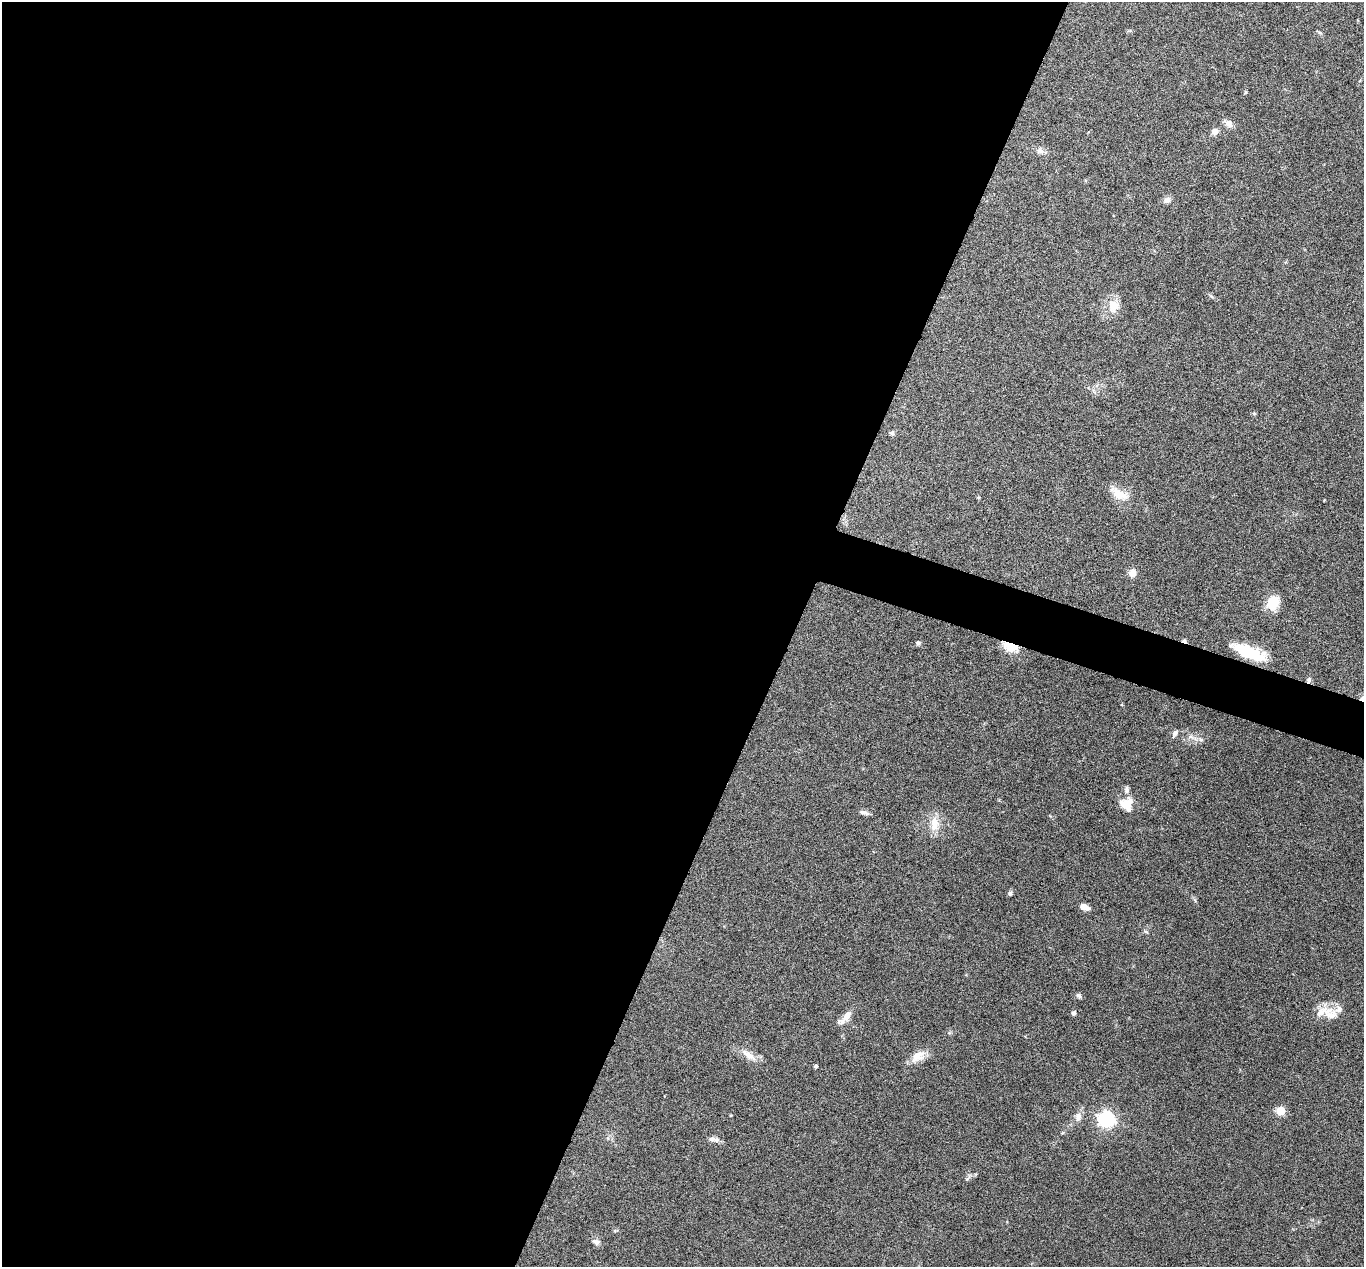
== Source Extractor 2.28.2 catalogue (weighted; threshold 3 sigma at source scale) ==
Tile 5 of 4 x 4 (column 1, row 2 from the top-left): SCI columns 1-1362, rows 2667-3931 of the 5447 x 5464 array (HDU 1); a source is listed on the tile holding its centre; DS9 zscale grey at full resolution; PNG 1366 x 1269 px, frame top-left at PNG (2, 2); no overlay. Shown black and unused: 60% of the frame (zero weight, under 4 of 8 exposures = <1% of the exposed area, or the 3 px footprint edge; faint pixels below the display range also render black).
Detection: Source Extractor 2.28.2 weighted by HDU 2 'WHT'; one run over the whole footprint, this tile lists its part. Background 0.06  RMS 0.0038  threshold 0.0155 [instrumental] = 3 sigma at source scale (4.09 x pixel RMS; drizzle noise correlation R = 1.36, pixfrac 0.8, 0.05/0.05 arcsec/px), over >= 5 px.
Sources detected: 42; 1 cosmic-ray / hot-pixel residue — not listed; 4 inside a brighter listed object's ellipse — not listed separately; the other 37 listed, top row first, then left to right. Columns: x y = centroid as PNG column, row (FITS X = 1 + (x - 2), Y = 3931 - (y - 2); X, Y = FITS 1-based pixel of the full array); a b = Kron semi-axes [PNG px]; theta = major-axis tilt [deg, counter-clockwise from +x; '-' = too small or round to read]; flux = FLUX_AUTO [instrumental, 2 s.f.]
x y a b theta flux
1228 123 12 9 -36 2
1215 131 8 7 - 1.7
1040 151 12 7 -16 1.6
1167 200 9 7 23 1.5
1211 296 6 4 -44 0.53
1114 306 19 17 85 5.1
1254 413 6 4 -19 0.38
892 433 6 5 - 0.84
1119 494 27 12 -28 5.7
1132 573 9 8 - 2.4
1273 602 15 12 70 7.5
918 643 6 6 - 0.67
1010 646 16 8 -20 8.6
1249 653 33 11 -23 16
1309 680 9 5 75 0.91
1175 733 8 6 69 0.99
1200 739 7 4 -71 0.62
1127 804 16 15 - 5.9
864 812 13 5 -13 1.4
934 824 20 12 -89 5.2
1010 893 6 5 - 0.7
1084 907 11 6 -23 2.6
1146 932 7 4 -20 0.51
1079 996 8 5 -50 0.77
1339 1009 13 9 20 2
1321 1012 23 10 40 4.2
1073 1013 5 5 - 0.98
845 1017 23 8 47 3.3
748 1055 26 8 -35 3.9
918 1056 21 11 38 4.4
815 1066 4 4 - 0.63
1280 1111 5 5 - 15
1078 1117 13 9 75 2.3
1106 1119 7 7 - 110
712 1139 10 7 8 1.5
968 1178 11 4 52 0.8
596 1242 10 8 -19 1.4
Overlapping masked pixels (flux is a lower limit): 3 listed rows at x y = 1010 646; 1249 653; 1309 680
Unlisted compact peaks at least as high as the median listed source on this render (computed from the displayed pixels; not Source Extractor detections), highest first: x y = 1246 92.